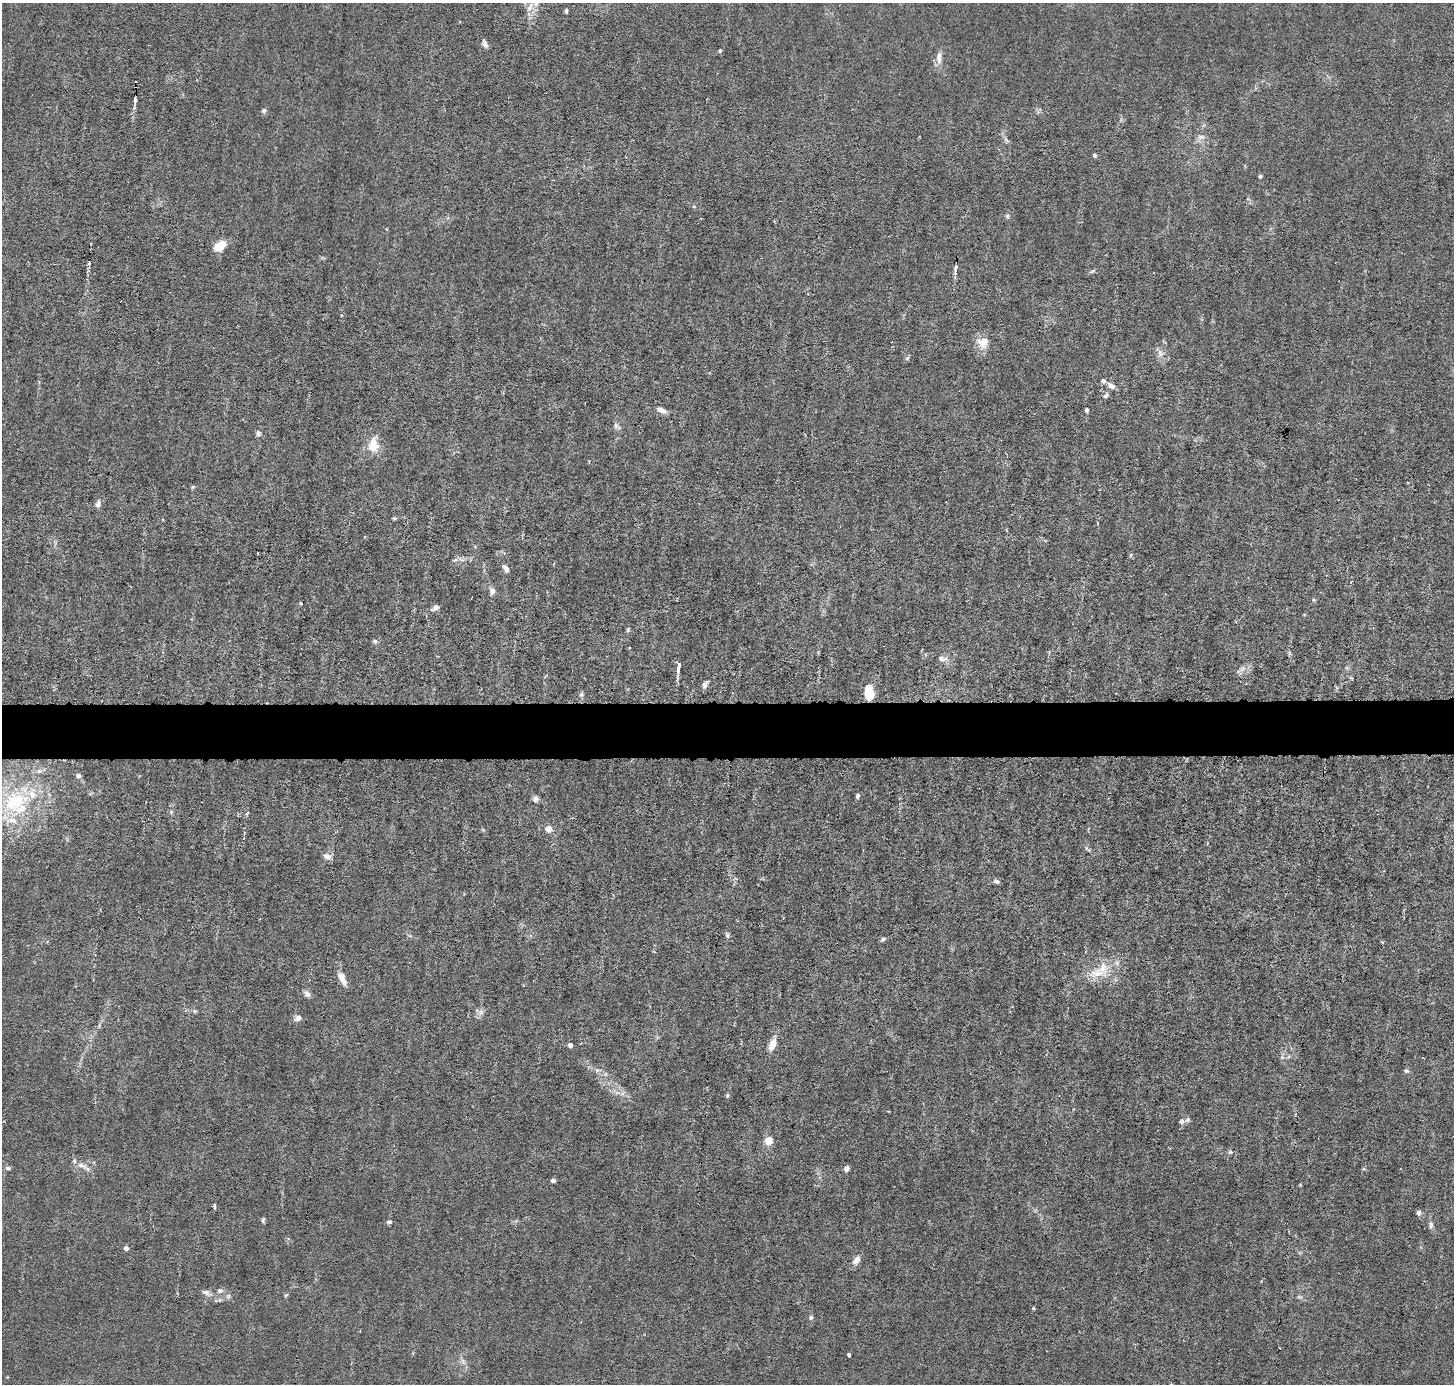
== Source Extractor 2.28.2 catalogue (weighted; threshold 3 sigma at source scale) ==
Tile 5 of 3 x 3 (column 2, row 2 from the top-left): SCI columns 1452-2903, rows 1520-2901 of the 4354 x 4384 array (HDU 1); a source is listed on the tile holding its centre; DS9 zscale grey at full resolution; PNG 1456 x 1386 px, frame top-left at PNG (2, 3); no overlay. Shown black and unused: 4% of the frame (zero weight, under 3 of 6 exposures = <1% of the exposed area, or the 3 px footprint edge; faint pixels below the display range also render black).
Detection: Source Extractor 2.28.2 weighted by HDU 2 'WHT'; one run over the whole footprint, this tile lists its part. Background 0.0122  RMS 0.0027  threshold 0.0111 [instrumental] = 3 sigma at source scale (4.09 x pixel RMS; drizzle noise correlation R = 1.36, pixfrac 0.8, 0.05/0.05 arcsec/px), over >= 5 px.
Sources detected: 101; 2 cosmic-ray / hot-pixel residue — not listed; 7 inside a brighter listed object's ellipse — not listed separately; the other 92 listed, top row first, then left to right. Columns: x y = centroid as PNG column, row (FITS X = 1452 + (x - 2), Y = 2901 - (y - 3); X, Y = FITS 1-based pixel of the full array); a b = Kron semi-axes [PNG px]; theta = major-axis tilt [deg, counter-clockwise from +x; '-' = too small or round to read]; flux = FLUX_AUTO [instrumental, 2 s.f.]
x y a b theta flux
530 7 16 7 60 1.9
566 11 6 4 89 0.44
485 44 11 6 -69 0.87
720 51 5 4 - 0.32
939 58 17 8 89 1.9
135 100 7 3 87 0.5
264 110 7 6 - 0.56
1201 137 13 6 2 1.1
1006 140 12 3 -45 0.62
1095 155 4 4 - 0.53
1260 176 4 4 - 0.46
1007 216 7 5 -75 0.43
220 246 12 8 33 5.2
89 265 12 4 82 0.69
955 268 11 4 84 1
1092 271 9 4 32 0.45
983 342 16 15 - 3.4
1160 353 11 6 -75 1.3
907 358 7 5 45 0.46
1111 386 10 6 -34 1.4
1106 395 9 5 44 0.71
662 410 12 6 -25 1.4
1087 410 5 4 - 0.53
617 426 11 6 -45 0.87
258 433 7 6 - 0.77
373 445 17 12 86 4.7
193 487 6 4 88 0.33
98 504 9 6 67 1.1
394 518 5 4 - 0.36
1131 555 6 4 89 0.32
455 560 9 3 13 0.51
506 568 11 6 -57 1.1
492 591 7 6 - 1.3
301 603 4 3 - 0.24
435 608 11 6 30 0.93
628 630 6 5 - 0.39
375 641 7 5 -35 0.52
942 658 15 7 -8 1.5
678 668 12 4 81 1.4
1242 669 10 5 54 0.94
1351 678 5 4 - 0.25
705 685 9 6 77 0.86
869 692 14 8 -82 6.7
581 694 7 6 - 0.57
79 776 6 5 - 0.74
857 796 6 4 69 0.5
535 799 8 7 - 0.9
15 802 44 31 52 25
171 812 6 5 - 0.41
247 813 5 3 - 0.33
548 829 7 7 - 1.9
1088 849 12 4 -41 0.63
327 856 11 7 -20 1.3
997 881 7 5 -27 0.66
727 935 9 4 -72 0.53
410 936 6 4 -18 0.39
883 939 6 5 - 0.57
1098 973 29 12 11 5.8
342 979 18 7 -64 2.3
307 994 8 6 -45 1.1
195 1011 6 5 - 0.43
481 1012 11 7 67 1.1
298 1018 8 6 31 1.4
570 1045 4 4 - 1.3
772 1045 13 7 68 3
1406 1071 7 5 -11 0.55
605 1074 6 5 - 0.49
622 1093 10 5 34 0.8
727 1095 5 4 - 0.42
1188 1120 7 7 - 0.67
769 1141 5 5 - 5.6
1230 1152 7 5 -2 0.53
81 1165 19 7 -21 2
8 1168 8 5 -8 0.57
846 1169 6 5 - 1.1
553 1181 5 4 - 0.6
1300 1185 5 4 - 0.24
215 1207 8 3 -85 0.34
1419 1213 5 5 - 1.2
263 1220 6 4 82 0.49
389 1222 7 5 15 0.56
1431 1225 11 6 -86 0.95
126 1248 5 5 - 0.85
856 1260 14 8 56 1.6
220 1291 7 6 - 0.93
206 1293 15 7 -25 1.4
286 1295 7 4 44 0.35
1299 1297 9 4 -13 0.54
1034 1308 4 3 - 0.33
811 1317 6 6 - 0.54
849 1355 4 3 - 0.65
463 1361 10 5 -63 0.98